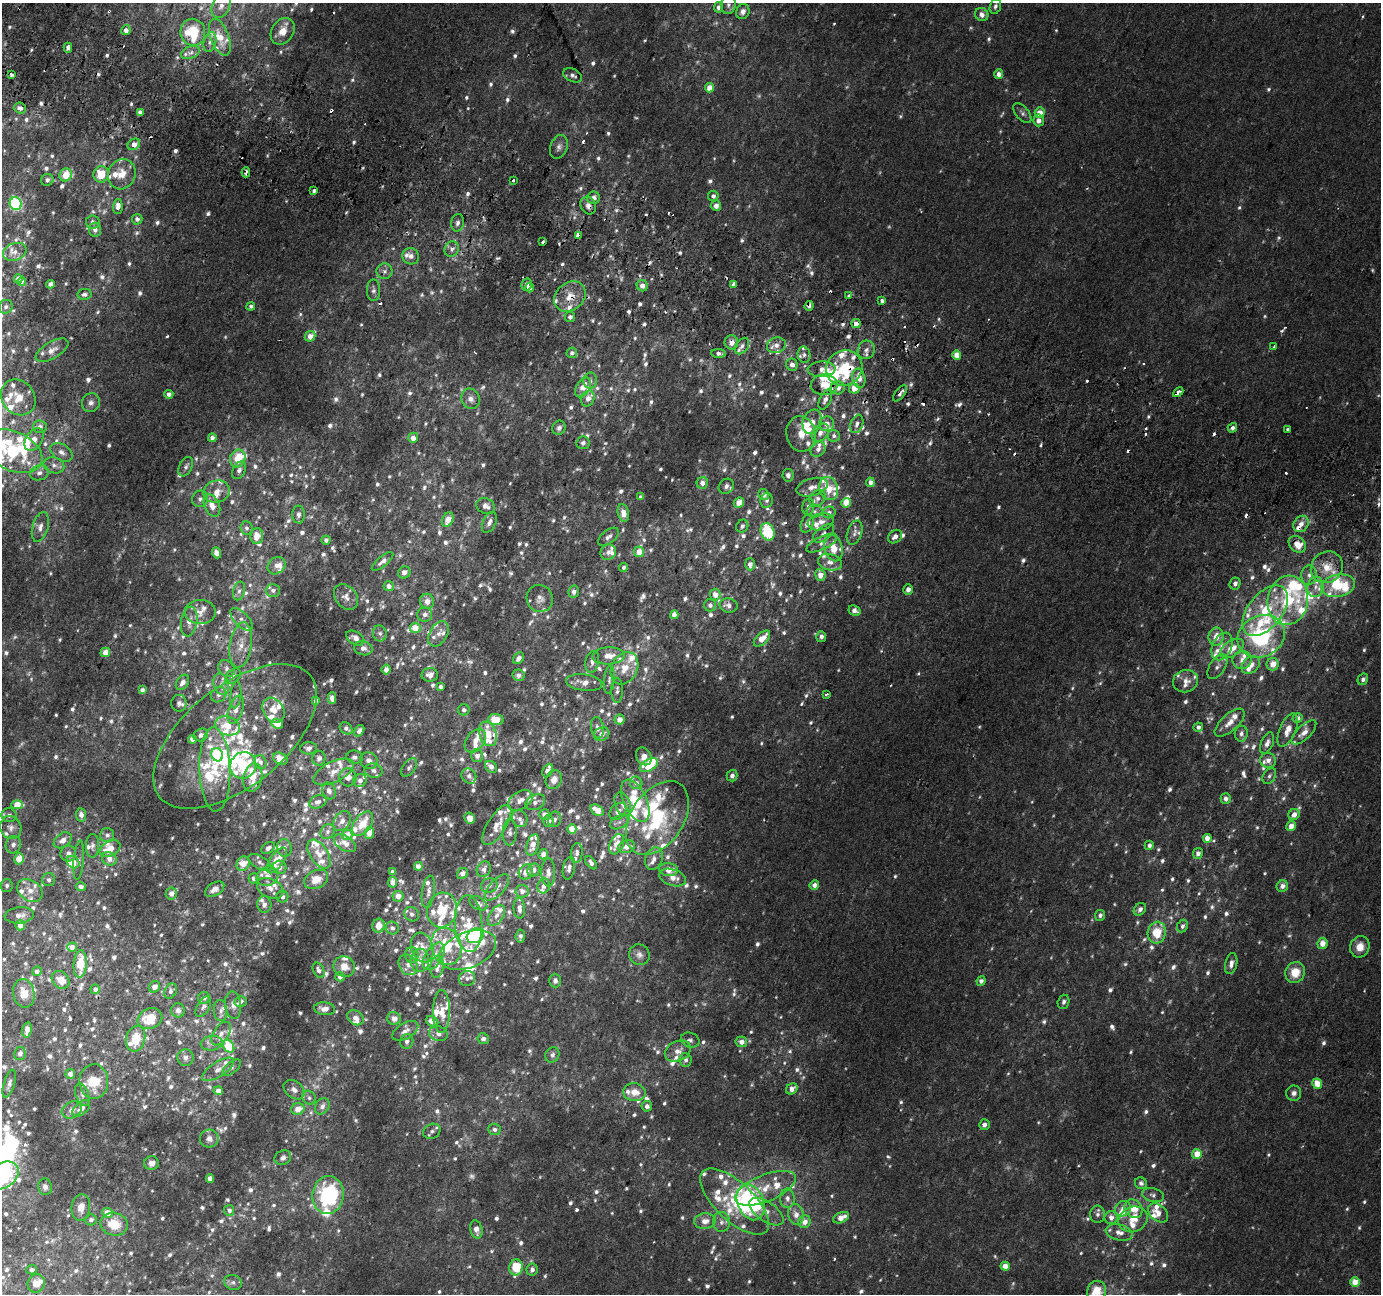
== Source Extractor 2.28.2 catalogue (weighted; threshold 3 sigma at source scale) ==
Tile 11 of 4 x 4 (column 3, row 3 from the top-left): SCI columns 2781-4159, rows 1609-2900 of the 5553 x 5736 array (HDU 1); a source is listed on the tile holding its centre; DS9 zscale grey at full resolution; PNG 1383 x 1296 px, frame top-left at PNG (2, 3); each listed source drawn as its Kron ellipse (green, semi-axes under 4 px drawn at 4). Shown black and unused: <1% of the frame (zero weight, under 2 of 3 exposures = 2% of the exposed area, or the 3 px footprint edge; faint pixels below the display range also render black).
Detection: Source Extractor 2.28.2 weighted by HDU 2 'WHT'; one run over the whole footprint, this tile lists its part. Background 0.00354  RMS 0.0031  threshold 0.0139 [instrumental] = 3 sigma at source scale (4.5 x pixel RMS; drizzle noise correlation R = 1.50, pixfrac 1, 0.0396/0.0396 arcsec/px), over >= 5 px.
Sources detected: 1562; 82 too faint to see at this stretch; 6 inside a brighter object's white glare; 36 cosmic-ray / hot-pixel residue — neither listed nor drawn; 233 inside a brighter listed object's ellipse — not listed separately; of the other 1205, all 500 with FLUX_AUTO >= 1.04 (the completeness limit of this list) listed and drawn (705 fainter detections not listed), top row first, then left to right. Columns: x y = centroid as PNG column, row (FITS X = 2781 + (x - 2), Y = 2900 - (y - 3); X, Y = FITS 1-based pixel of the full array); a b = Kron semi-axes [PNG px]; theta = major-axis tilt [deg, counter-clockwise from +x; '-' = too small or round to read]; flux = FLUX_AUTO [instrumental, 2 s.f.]
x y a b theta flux
728 5 9 7 81 1.1
221 6 13 8 64 2.6
995 6 8 5 72 1.1
718 7 5 4 - 1.3
743 12 8 6 65 1.7
982 15 7 6 - 2.1
126 30 5 4 - 1.9
283 31 14 11 58 3.9
193 32 13 12 - 15
220 37 19 9 -69 6
210 42 10 6 75 1.4
68 48 5 3 - 1.8
190 52 10 6 22 1.4
999 74 5 4 - 2.2
12 75 4 3 - 1.4
573 75 10 6 -24 1.2
710 88 5 4 - 3.9
20 108 6 5 - 1.3
140 112 4 4 - 1.5
1022 113 12 6 -50 1.1
1040 113 5 5 - 3.9
1039 120 6 5 - 1.9
134 144 6 5 - 2.7
559 147 12 8 69 1.6
246 172 5 3 - 1
101 174 8 7 - 7.4
122 174 15 13 64 5.5
66 175 7 6 - 6.4
47 180 6 5 - 1.1
513 180 3 3 - 1.3
314 191 3 3 - 4.1
713 196 5 5 - 1.2
594 198 6 6 - 2.1
16 204 6 6 - 43
118 206 7 5 89 2.7
588 206 9 7 -66 1.8
716 206 5 5 - 2.1
137 219 5 5 - 1.4
93 222 7 6 - 1.3
457 223 9 6 80 1.2
95 230 7 6 - 1.6
578 235 3 3 - 86
543 242 4 3 - 1.1
452 249 8 6 57 1.5
15 252 12 8 21 2.3
411 256 8 8 - 1.9
385 271 8 8 - 1.2
18 279 4 4 - 1.7
22 281 4 3 - 1.8
50 284 4 4 - 1.6
527 284 6 5 - 1.3
734 285 4 3 - 7.5
642 286 6 5 - 2.3
530 288 5 4 - 2.2
374 290 10 6 -89 1.1
85 294 7 5 11 1.1
849 296 3 3 - 3.6
570 297 17 13 41 4.9
882 301 4 3 - 1.4
251 306 4 4 - 1.1
809 306 5 4 - 1.3
6 307 7 6 - 1.1
570 317 5 5 - 1.2
856 323 4 4 - 3.7
310 336 5 5 - 2.4
731 342 7 7 - 2.4
776 345 9 7 19 2.1
742 346 9 6 55 1.3
1274 346 4 3 - 1.3
52 350 18 8 30 2.5
866 350 9 8 - 1.7
572 353 5 5 - 1
719 353 7 4 -3 1.5
804 355 8 6 -78 1.4
957 355 4 4 - 4.2
792 365 6 5 - 1.5
844 368 18 17 - 19
822 369 14 8 2 2.2
859 378 10 6 -79 3.6
590 381 8 6 86 1.2
824 385 13 10 2 5.5
583 387 11 6 61 3.5
838 388 7 6 - 2.1
854 388 5 5 - 3.9
1178 392 6 3 44 2.6
900 393 9 4 52 1.1
169 394 4 4 - 1.6
18 397 19 16 -51 4.9
588 398 8 6 65 2
471 399 10 9 - 1.9
825 400 11 5 65 1.5
91 403 9 9 - 1.5
812 422 12 9 71 3.5
827 424 7 7 - 2.5
857 424 9 6 70 1.4
40 427 7 6 - 1.6
559 428 7 6 - 1.1
1232 428 5 4 - 1.2
1287 429 3 3 - 1.9
820 433 10 7 51 2.1
801 434 18 14 -80 5.2
834 436 6 6 - 1.1
212 438 4 4 - 1.3
413 438 5 5 - 2.6
34 439 12 8 57 2.7
583 443 6 6 - 1.3
818 449 8 6 49 1.8
13 451 31 19 -24 27
62 452 12 8 -33 1.8
238 458 9 7 68 7.2
54 465 10 8 -16 1.6
186 467 10 6 65 1
239 470 9 6 64 1.3
39 473 10 7 17 1.6
788 475 6 5 - 1.1
870 482 5 4 - 1.4
702 483 6 5 - 2.1
726 486 8 7 - 1.4
812 487 16 8 16 2.8
829 488 12 9 -73 5.4
217 492 13 11 15 3.8
764 495 6 5 - 2.1
641 497 4 4 - 1
818 498 9 7 49 1.4
200 499 8 7 - 1.2
767 500 7 6 - 1.1
739 503 5 4 - 4.2
846 503 5 4 - 4.7
212 506 12 7 -65 3.6
486 506 10 7 -24 2.1
808 506 8 6 78 1.1
815 511 8 6 -1 1
829 512 6 6 - 1.2
623 513 9 5 -78 3
298 514 9 6 89 1
448 520 7 5 64 3.9
489 522 11 6 66 1.7
821 522 13 8 13 2.5
807 524 9 6 69 2.2
1301 524 8 7 - 2.4
742 526 7 5 57 1.1
40 527 15 7 74 2.4
247 528 7 6 - 1.1
768 532 9 6 -68 18
823 533 12 6 37 1.5
855 533 12 7 71 1.4
257 536 8 6 83 3.3
608 537 12 6 38 1.4
895 537 8 6 39 1.6
326 540 4 4 - 1
822 543 17 6 25 1.9
1297 544 9 7 -42 4.9
834 548 13 8 -75 5.5
608 552 8 7 - 1.5
639 552 5 5 - 3.5
216 553 5 4 - 1.9
382 561 13 5 39 1.4
830 562 12 8 -14 1.9
750 564 6 5 - 1.9
277 566 10 7 41 2
623 567 4 4 - 1.1
1327 567 16 15 - 7
404 572 6 6 - 2.1
820 575 6 5 - 2.8
1309 575 10 7 86 1.7
1235 583 6 5 - 1.1
389 586 5 5 - 1.7
1338 586 17 11 11 7.9
1315 587 10 8 76 2.1
273 590 7 6 - 1.2
908 590 5 4 - 1.6
239 591 9 6 75 1.1
574 592 6 5 - 1.4
715 595 6 5 - 2.6
346 597 14 10 -50 2.1
540 598 14 13 - 2.3
1288 600 25 20 80 20
427 601 7 7 - 2.5
710 605 6 6 - 1.3
728 605 9 7 -11 1.6
854 611 6 5 - 1.8
1265 611 29 17 51 16
200 612 15 12 -1 3.3
425 615 7 7 - 1.4
674 615 4 4 - 2.4
241 619 14 7 -45 2
189 622 15 8 81 2.8
415 628 5 5 - 5.1
380 633 8 7 - 1.1
438 634 13 9 59 2.2
1261 636 24 20 28 34
821 637 5 5 - 1.4
1216 637 9 7 80 3.7
355 638 10 6 -31 2
762 639 10 5 43 4
241 645 23 11 82 4.7
1222 646 14 9 64 3.3
363 648 9 7 -12 1.7
1232 648 13 7 31 4.7
105 652 5 4 - 2.9
608 656 16 8 3 4.1
519 658 6 5 - 1.7
1242 660 9 9 - 2.3
592 662 11 7 78 1.9
1273 664 6 6 - 3.7
1251 665 10 7 44 4
1217 667 14 7 57 1.7
624 668 17 13 62 5.8
227 669 9 7 -52 1.3
386 669 5 4 - 1.8
430 675 8 6 3 2.2
518 675 6 5 - 1.6
233 676 9 6 42 1.1
1363 679 6 5 - 1.2
609 680 14 5 85 1.3
1185 681 13 11 15 2.6
182 682 8 6 56 1.7
584 683 18 8 -7 3.4
221 684 11 7 -74 1.8
441 687 4 4 - 1.3
142 690 4 4 - 1.4
617 690 12 5 89 1.2
827 694 3 3 - 3.6
219 695 8 7 - 1.3
236 695 13 5 84 1.2
332 698 5 4 - 1.3
316 701 4 4 - 1.5
179 703 8 7 - 1.4
236 709 15 7 70 2.3
273 710 13 10 -57 3.3
464 710 6 5 - 1
1297 718 5 4 - 1.5
496 719 7 5 -6 6.5
620 720 5 5 - 2.7
1230 723 18 8 42 3.3
277 724 6 4 -23 4.2
227 726 13 9 -20 5.2
1198 727 5 4 - 1.3
346 728 7 5 -43 1.1
597 728 11 6 -81 1.4
1288 730 17 8 67 3.1
359 731 6 4 56 1.1
1304 732 16 7 44 2.5
488 734 12 8 -71 4.1
602 734 8 6 28 2
1241 734 8 6 81 1.2
201 735 7 6 - 1.5
235 736 97 50 39 41
193 739 4 4 - 2.2
475 741 13 9 53 3.4
1267 743 11 6 68 1.5
309 748 8 6 5 1.1
217 755 7 5 -64 22
477 756 6 5 - 1.8
644 756 9 7 -58 4.1
355 757 8 6 -8 1.1
319 758 7 6 - 1.1
280 759 7 5 -30 3.4
369 760 9 8 - 1.7
1268 760 8 7 - 2.1
260 762 7 6 - 1.3
243 765 13 12 - 13
649 765 10 5 29 11
491 767 7 5 -44 1.7
409 768 10 6 53 1.1
215 769 42 15 -88 15
373 771 9 7 -11 1.3
548 771 7 4 65 2.8
333 772 22 10 26 3.6
469 776 8 7 - 1.3
732 776 6 5 - 1.4
1269 776 9 6 58 1
253 777 14 9 78 5.5
348 777 9 8 - 2.5
360 780 7 6 - 1.4
554 780 10 7 65 2.5
636 783 6 6 - 1.6
329 791 8 6 -65 1.4
1226 799 5 5 - 1.8
520 800 13 8 32 2.5
635 801 23 11 -64 14
318 802 9 6 22 1.3
535 802 10 7 26 1.5
623 804 12 7 -69 2.3
17 805 5 4 - 6.1
597 810 7 5 -34 4.2
618 811 9 7 47 1.9
9 815 7 7 - 1.2
81 815 7 5 -81 1.8
544 815 5 5 - 2.4
1294 815 6 5 - 2.4
470 818 5 5 - 3.5
657 818 41 26 56 30
520 819 9 7 -55 1.2
555 819 8 6 73 1.1
342 821 11 7 59 1.8
548 821 6 5 - 2
619 822 10 6 29 1.4
363 824 14 8 55 6.2
497 825 23 9 58 4
1291 826 5 4 - 3
11 828 12 10 -65 2
572 829 5 4 - 4.9
328 832 8 6 49 1.1
510 832 13 7 88 1.4
369 833 6 5 - 3.5
107 835 7 7 - 1.2
347 835 5 5 - 4.2
1207 838 4 4 - 3.2
63 840 10 6 36 2.2
345 843 12 7 -32 2.5
617 844 11 6 67 3.9
13 845 9 7 76 1.6
533 845 11 6 74 3.2
1149 845 4 4 - 1.2
92 846 12 6 88 1.3
626 847 9 6 15 2.6
268 848 7 5 35 1.3
285 848 9 7 -84 1.2
110 849 11 7 30 4.8
577 853 10 6 83 1.2
1198 853 5 5 - 1.4
68 854 8 7 - 1.7
319 854 16 9 -57 3.2
543 854 5 4 - 2
19 859 5 5 - 5
109 859 7 6 - 2.1
654 859 11 8 70 2.1
79 860 20 5 85 1.2
277 860 15 6 56 5.6
73 862 7 5 -38 4
260 863 13 6 -30 1.3
591 863 7 4 -54 1.4
243 864 7 6 - 5.1
418 866 4 4 - 3
280 867 7 6 - 1.3
569 868 11 6 79 1.6
484 869 8 6 61 1.4
534 870 7 6 - 1.5
668 870 9 6 -6 3.9
392 872 4 4 - 1.4
526 872 8 6 55 2.8
548 872 14 7 -89 2.2
462 874 6 5 - 1.5
267 876 11 9 25 2.4
254 878 5 5 - 1.2
673 878 14 8 -19 3.2
316 879 12 9 26 4
49 880 6 6 - 1.2
393 882 5 4 - 2.5
489 885 8 7 - 1.2
814 885 5 4 - 2.2
7 886 6 6 - 1
544 886 7 6 - 1.6
1282 886 6 5 - 1.6
81 887 5 4 - 1.4
497 887 16 7 48 2.1
270 888 14 9 -26 2.5
215 889 10 6 31 1.9
30 890 14 10 -36 3.3
522 891 6 6 - 1.6
428 892 16 6 82 1.6
171 894 6 5 - 1.9
398 896 5 5 - 2.5
282 897 6 6 - 1.2
478 903 10 6 -31 1.5
264 904 8 7 - 1.5
519 908 10 5 -86 1.6
1140 909 7 5 47 1.4
442 910 17 15 77 7.7
411 914 8 7 - 1.1
19 915 14 8 5 3
496 915 12 6 55 1.7
1100 915 5 5 - 1.1
468 924 28 13 -87 6.3
20 925 5 5 - 3.5
379 926 7 6 - 2.9
1182 926 6 5 - 1.1
392 928 6 6 - 1.1
1157 933 11 9 80 9.2
475 936 9 7 27 25
520 936 6 4 86 1.1
1322 943 6 5 - 3.7
446 946 19 15 -74 11
72 947 5 4 - 2.5
1360 947 11 9 67 3.7
422 948 15 11 -74 3.3
468 950 30 17 23 9.9
412 955 8 6 -89 1.4
639 955 11 10 - 1.7
434 956 15 8 58 3.9
420 960 11 9 86 3.9
80 964 14 6 85 8.1
1231 964 11 6 77 1.8
408 965 11 8 -55 1.9
344 967 11 10 - 3.3
437 967 11 6 84 2.3
319 970 8 5 -64 1.4
37 971 5 4 - 1.1
1295 972 10 10 - 6.1
340 977 5 4 - 1.7
467 979 8 7 - 1.3
61 980 10 8 -44 3.7
555 981 7 6 - 1.2
981 981 5 4 - 1.5
154 987 6 5 - 2.1
95 989 5 4 - 1.3
171 991 8 6 60 1.2
24 993 14 10 -78 5
204 998 6 6 - 1.2
241 1001 6 5 - 1.3
1063 1002 7 5 73 1.1
233 1005 14 8 -83 1.7
203 1007 11 6 58 1.1
325 1009 10 6 -6 2.4
178 1010 7 6 - 1.3
221 1010 11 6 -84 1.2
441 1011 21 8 89 3.9
355 1018 9 6 -38 2.1
394 1018 7 6 - 2.4
150 1019 13 10 22 7.6
432 1021 6 5 - 2.6
27 1030 8 4 79 1.8
405 1031 14 8 31 2.1
221 1034 13 7 55 2.1
438 1034 9 7 -18 1.8
136 1039 13 9 76 7.2
483 1039 6 5 - 1.6
690 1040 9 7 -20 1.1
407 1041 7 6 - 1.4
741 1042 6 5 - 2.3
211 1043 11 7 8 1.6
228 1046 7 5 -56 13
678 1051 13 10 26 2.7
20 1054 6 6 - 1.3
552 1055 8 6 60 1.1
186 1058 8 8 - 1.3
685 1060 6 6 - 1.1
231 1068 11 5 40 1.1
218 1069 18 7 32 2.7
70 1074 5 4 - 2.1
94 1081 17 14 -90 8.5
9 1084 14 5 73 1.2
1317 1084 5 5 - 4.8
792 1089 6 5 - 2
294 1090 11 8 -39 1.7
218 1091 4 4 - 3
634 1092 11 9 -7 4.1
1294 1093 7 7 - 1.4
82 1095 11 6 -69 1.1
309 1098 7 6 - 1.1
322 1106 9 6 57 1.6
647 1106 5 5 - 1.7
81 1108 10 6 40 2.4
298 1109 6 5 - 3.5
72 1110 10 8 29 1.4
984 1125 5 5 - 1.5
494 1129 6 5 - 1.2
432 1131 9 7 26 1.1
209 1139 9 9 - 1.9
1197 1154 5 5 - 5
283 1158 8 7 - 1.3
151 1163 7 7 - 1.8
4 1175 16 12 37 53
210 1178 4 4 - 2.8
1141 1183 6 6 - 1.3
45 1187 8 6 -84 1.2
765 1188 32 13 22 7.9
328 1195 19 15 85 33
1153 1195 11 7 -15 1.2
787 1198 9 7 -87 1.7
735 1202 43 19 -43 17
751 1202 19 13 -68 38
81 1207 13 9 83 3.5
1123 1209 8 7 - 2.3
1133 1209 10 8 -52 5.3
229 1210 5 5 - 1.3
766 1212 20 9 -35 3.6
107 1213 5 5 - 4.8
1158 1213 11 8 -41 3
1097 1214 9 7 89 1.3
796 1215 10 7 -78 2.7
841 1218 8 5 25 3.6
1111 1218 6 6 - 2
1133 1219 15 12 24 4.8
91 1220 5 5 - 1.4
705 1221 10 7 7 3.1
721 1222 10 8 88 1.8
805 1222 6 6 - 3
114 1224 14 11 -14 7.9
476 1229 9 6 -76 2.4
1119 1232 14 8 -14 2.6
1005 1266 4 4 - 3.5
516 1267 8 7 - 10
532 1269 6 5 - 1.4
32 1270 5 4 - 1.1
233 1282 9 7 -18 1.2
1355 1282 5 5 - 7.5
36 1283 9 8 - 3.3
1097 1291 10 9 - 7.4
Overlapping masked pixels (flux is a lower limit): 19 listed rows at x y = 12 75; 246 172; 588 206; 578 235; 530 288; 849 296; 570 297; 882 301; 809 306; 856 323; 731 342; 844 368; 824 385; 854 388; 1178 392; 900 393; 1297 544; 235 736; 484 869
Isophote crosses this tile's border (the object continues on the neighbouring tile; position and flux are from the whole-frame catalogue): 4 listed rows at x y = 743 12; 13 451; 4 1175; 1097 1291